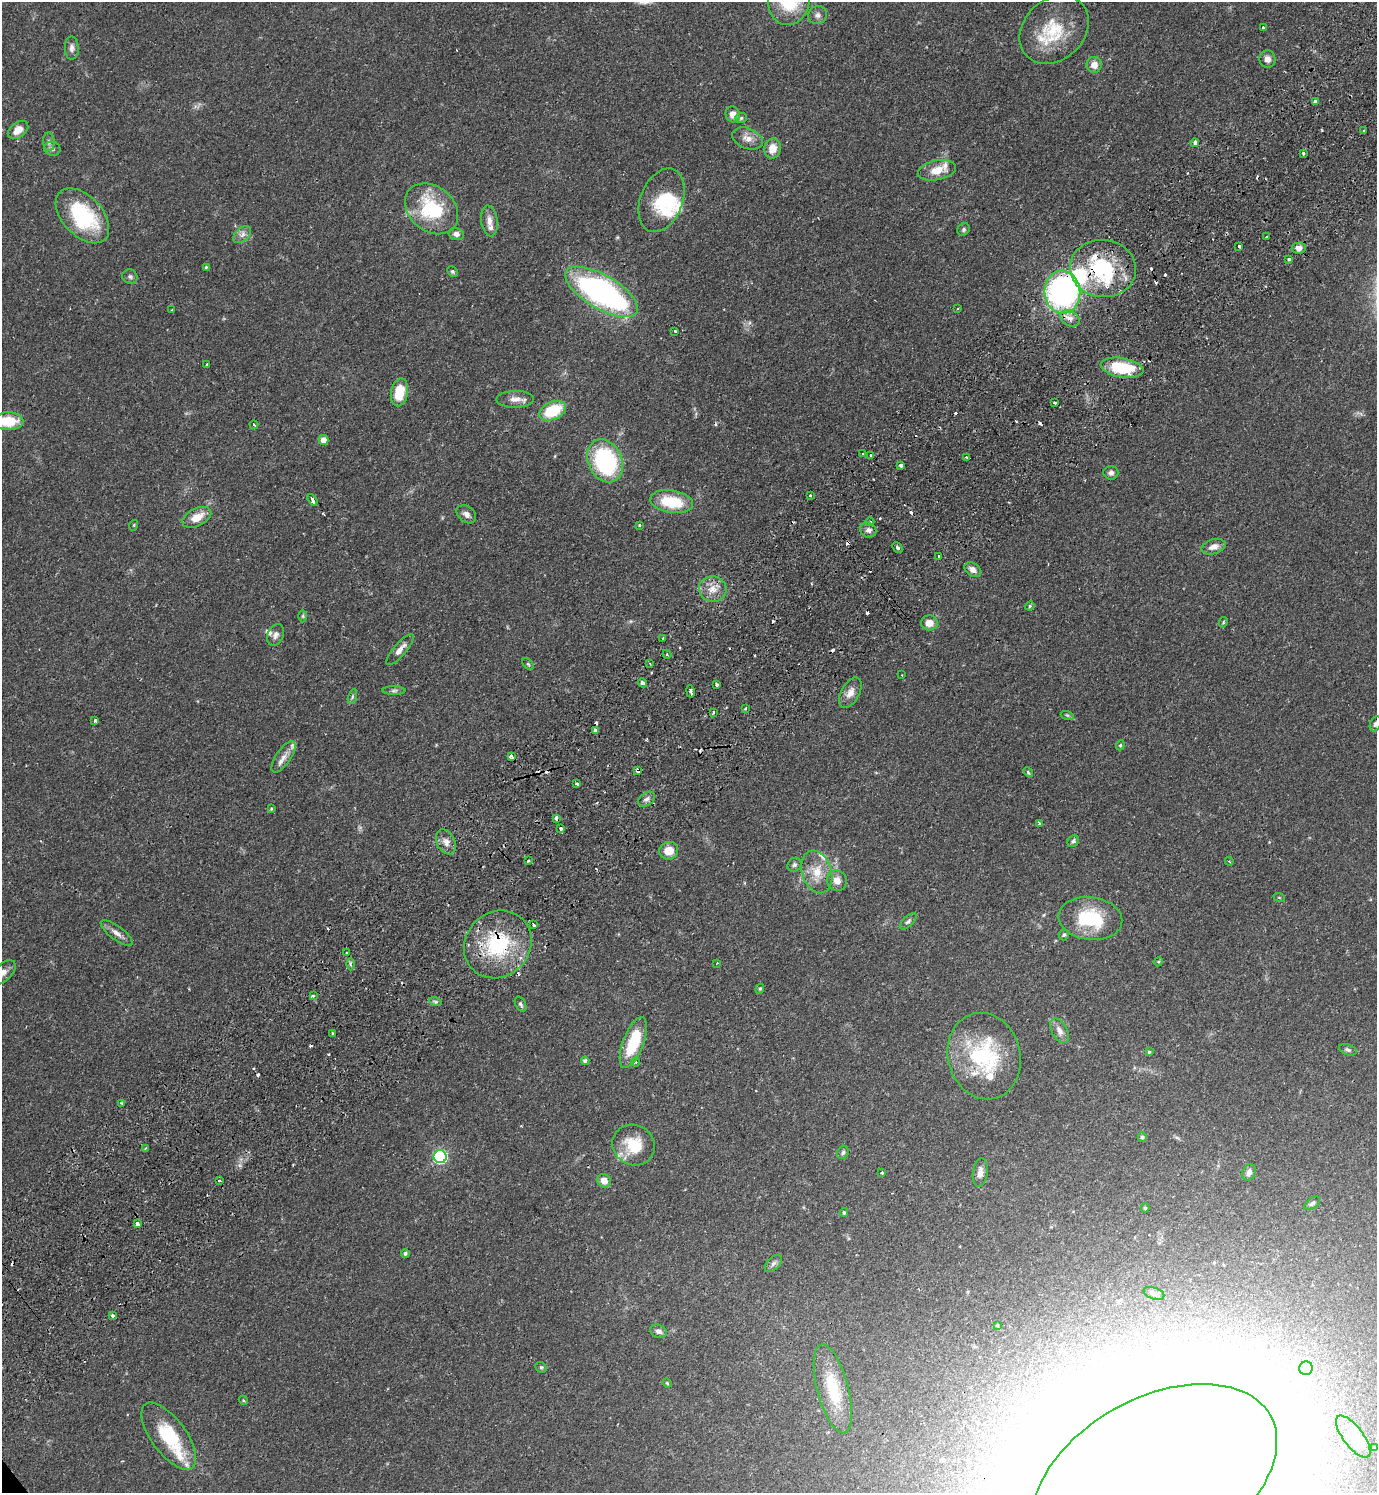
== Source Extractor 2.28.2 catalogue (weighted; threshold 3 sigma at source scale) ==
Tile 10 of 4 x 4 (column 2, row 3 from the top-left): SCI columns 1575-2949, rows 1538-3028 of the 6039 x 6055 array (HDU 1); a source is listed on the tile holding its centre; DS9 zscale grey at full resolution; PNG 1379 x 1495 px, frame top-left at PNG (2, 2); each listed source drawn as its Kron ellipse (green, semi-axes under 4 px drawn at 4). Shown black and unused: <1% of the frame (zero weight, under 2 of 3 exposures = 3% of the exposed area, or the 3 px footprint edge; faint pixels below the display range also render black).
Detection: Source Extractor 2.28.2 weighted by HDU 2 'WHT'; one run over the whole footprint, this tile lists its part. Background 0.0499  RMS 0.0044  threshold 0.02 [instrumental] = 3 sigma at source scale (4.5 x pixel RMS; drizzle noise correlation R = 1.50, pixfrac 1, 0.05/0.05 arcsec/px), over >= 5 px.
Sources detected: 208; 5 inside a brighter object's white glare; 25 cosmic-ray / hot-pixel residue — neither listed nor drawn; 13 inside a brighter listed object's ellipse — not listed separately; the other 165 listed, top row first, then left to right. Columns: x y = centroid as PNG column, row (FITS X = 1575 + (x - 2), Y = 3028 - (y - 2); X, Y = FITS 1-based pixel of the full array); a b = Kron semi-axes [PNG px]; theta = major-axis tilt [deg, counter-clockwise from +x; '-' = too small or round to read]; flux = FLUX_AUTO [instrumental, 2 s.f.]
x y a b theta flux
789 2 23 20 74 22
817 15 10 8 32 1.9
1263 28 3 3 - 0.66
1054 30 38 30 43 21
72 48 11 7 -89 2.1
1267 59 9 8 - 2.5
1094 65 8 7 - 3.7
1315 101 3 3 - 1.4
733 114 8 7 - 3.3
741 118 6 5 - 0.81
18 130 11 7 36 4.5
1364 131 3 2 - 0.53
747 138 16 10 -21 3.8
49 142 9 6 -87 1.3
1195 143 4 3 - 3.4
772 148 10 8 78 5.8
52 149 8 7 - 1.6
1303 153 3 3 - 0.9
937 170 19 10 12 7
661 200 33 21 69 18
432 209 29 22 -40 31
82 216 33 20 -47 37
489 221 15 8 -83 3.3
964 229 7 5 48 0.95
456 234 8 6 -13 2
242 235 10 6 41 2.1
1266 237 3 3 - 0.76
1239 246 4 3 - 2.5
1299 248 7 5 5 2.5
1289 259 3 3 - 1.7
206 267 3 3 - 0.74
1103 268 33 28 -5 39
452 271 6 4 -44 0.76
130 277 8 7 - 1.1
601 292 41 16 -30 110
1062 292 21 18 -84 120
958 308 3 2 - 0.34
172 310 3 2 - 0.45
1070 318 10 7 -29 2.5
675 331 3 3 - 0.92
207 364 3 3 - 1.4
1122 368 21 9 -9 23
399 392 14 8 79 12
515 399 19 8 1 3.6
1055 402 3 3 - 1.3
553 411 14 9 24 18
8 421 15 9 0 13
254 425 4 3 - 1.5
323 440 5 5 - 3.7
863 453 3 2 - 0.57
871 456 3 3 - 1.4
966 457 3 3 - 0.89
605 461 22 17 -64 54
901 465 4 3 - 1.3
1111 473 7 6 - 1.5
810 495 3 3 - 0.91
313 500 6 3 -61 13
672 502 22 11 -9 17
466 514 11 8 -39 1.9
197 517 15 8 27 6.3
870 522 4 4 - 0.81
134 525 5 3 - 0.41
639 525 3 3 - 0.69
868 530 8 7 - 1.9
897 547 5 4 - 1.1
1214 547 12 7 17 3.1
938 556 3 2 - 0.79
973 570 9 6 -35 2.6
713 589 14 13 - 5.2
1030 606 5 4 - 0.56
303 616 6 4 90 0.58
1223 622 5 4 - 0.46
929 623 8 7 - 4.1
276 635 11 8 66 2.1
663 638 3 2 - 0.38
400 649 20 6 49 3.1
667 654 4 4 - 0.72
528 664 7 4 -45 0.58
650 664 3 3 - 0.41
902 675 2 2 - 0.24
643 683 5 3 - 3.2
717 685 3 3 - 1.5
394 691 11 4 1 1.2
690 691 6 3 -79 2.7
850 693 16 9 62 3.6
352 697 8 3 71 0.78
745 709 3 2 - 0.76
713 712 3 3 - 1.1
1067 715 6 4 -18 0.63
95 721 3 3 - 1.3
1376 724 8 5 67 1.4
595 730 4 3 - 2.8
1120 745 5 4 - 0.6
511 756 4 4 - 2.2
283 757 18 7 56 3.4
638 770 4 3 - 2.1
1028 772 5 4 - 0.53
577 784 4 3 - 1.1
647 799 9 6 36 1.9
271 809 4 3 - 0.55
556 818 3 3 - 5.5
1040 823 3 3 - 0.95
561 828 3 3 - 4.9
1073 841 6 5 - 1
446 842 13 9 -65 3
669 851 9 8 - 6.2
528 861 3 3 - 0.82
1229 861 4 3 - 0.42
794 865 7 6 - 1.2
817 872 22 14 -72 8.6
837 881 10 9 - 3.6
1279 897 6 3 -20 0.4
1090 918 32 21 -8 24
908 921 10 5 44 1
534 925 4 3 - 2.6
117 933 19 6 -38 2.9
1064 935 6 5 - 0.79
498 944 36 32 46 37
347 953 3 3 - 1.1
1158 962 5 3 - 0.5
717 963 3 2 - 0.32
350 964 6 4 -90 0.83
3 973 16 8 44 2.8
760 989 5 4 - 0.59
313 996 3 3 - 0.82
435 1001 6 4 -20 0.77
521 1004 8 5 -62 0.97
1059 1031 13 7 -61 3
332 1033 3 3 - 0.99
633 1042 27 10 69 19
1348 1050 9 5 -21 1
1149 1052 4 4 - 0.65
984 1056 44 36 -75 42
585 1061 4 4 - 1.2
635 1062 5 3 - 0.52
121 1103 3 2 - 0.5
1142 1137 5 4 - 0.77
634 1145 22 20 -32 15
145 1148 3 2 - 0.5
843 1152 7 5 59 0.87
440 1157 6 6 - 69
980 1172 14 7 82 3.1
1249 1172 8 6 65 2
882 1173 4 3 - 0.5
219 1180 4 3 - 0.51
604 1181 7 6 - 4
1312 1203 9 5 38 1.2
1145 1208 4 4 - 0.65
844 1212 4 3 - 0.62
137 1224 4 3 - 16
405 1253 4 4 - 0.86
773 1263 10 6 45 1.5
1154 1293 11 5 -18 1.5
112 1316 3 3 - 1.9
997 1325 3 2 - 0.43
658 1331 8 6 -24 1.8
541 1367 6 5 - 0.63
1306 1368 7 6 - 4.6
667 1383 5 4 - 0.47
833 1389 46 15 -75 20
243 1400 5 3 - 0.44
169 1436 40 17 -54 25
1353 1437 25 10 -53 5.9
1375 1448 3 3 - 0.52
1155 1479 132 81 29 11000
Overlapping masked pixels (flux is a lower limit): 6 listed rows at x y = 1103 268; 1062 292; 638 770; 556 818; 498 944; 1155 1479
Isophote crosses this tile's border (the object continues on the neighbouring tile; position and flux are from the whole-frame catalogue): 5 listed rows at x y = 789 2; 8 421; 1376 724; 3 973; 1155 1479